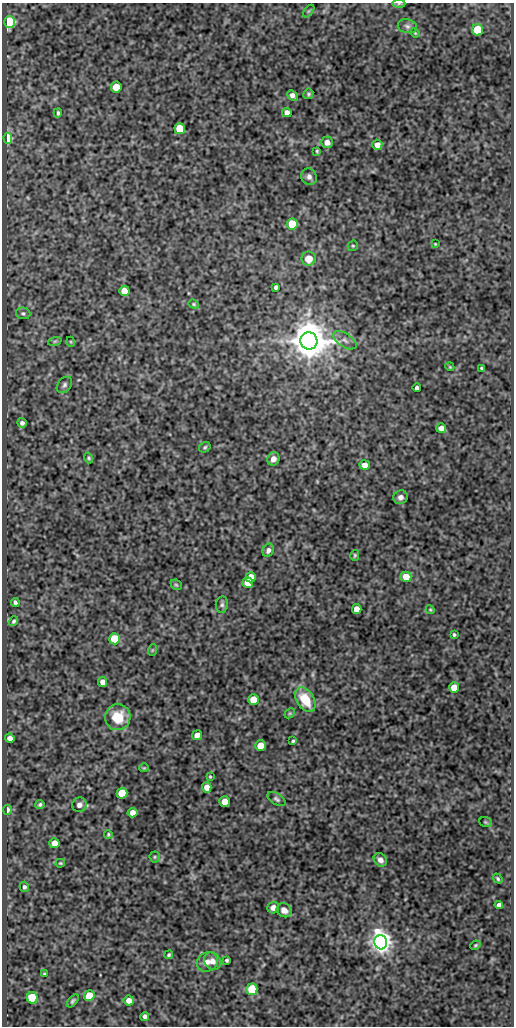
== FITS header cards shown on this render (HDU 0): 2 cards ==
NAXIS1  =                  512
NAXIS2  =                 1024

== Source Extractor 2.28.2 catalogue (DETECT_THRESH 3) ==
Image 512 x 1024 px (HDU 0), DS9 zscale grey, 1 PNG px = 1 image px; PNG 516 x 1028 px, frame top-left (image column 1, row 1024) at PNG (2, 3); each listed source drawn as its Kron ellipse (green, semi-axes under 4 px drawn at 4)
Background 81.7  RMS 0.5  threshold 1.49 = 3 sigma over >= 5 px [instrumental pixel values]
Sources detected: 98; all 98 listed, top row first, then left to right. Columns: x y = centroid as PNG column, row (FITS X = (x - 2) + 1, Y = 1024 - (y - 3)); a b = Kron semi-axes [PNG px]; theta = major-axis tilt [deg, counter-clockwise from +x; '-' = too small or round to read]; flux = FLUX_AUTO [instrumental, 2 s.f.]
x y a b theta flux
399 4 6 4 1 54
309 11 7 4 52 43
10 22 6 5 - 5200
407 26 9 7 -11 110
478 30 5 5 - 2000
415 33 5 3 - 38
116 87 5 5 - 760
308 94 5 5 - 56
292 95 6 4 -44 140
287 112 5 4 - 190
58 113 5 3 - 62
180 129 5 5 - 1400
8 138 5 4 - 2400
327 142 6 5 - 280
377 145 5 5 - 250
317 151 3 3 - 39
309 177 8 7 - 140
292 224 5 5 - 1300
435 244 4 3 - 28
353 246 5 5 - 47
309 259 7 7 - 460
276 287 4 4 - 85
124 291 5 5 - 570
194 304 5 4 - 43
23 313 7 5 -10 70
345 340 13 6 -33 170
55 341 7 4 18 55
309 341 8 8 - 100000
71 342 5 3 - 29
450 367 4 3 - 30
481 368 4 2 - 39
64 385 9 6 51 100
417 388 4 4 - 95
22 423 5 4 - 97
441 428 5 5 - 190
205 447 6 5 - 55
89 458 5 4 - 47
273 459 7 6 - 250
365 465 5 5 - 240
401 497 7 6 - 160
268 550 7 5 63 120
355 555 5 4 - 45
251 577 5 5 - 500
406 577 5 5 - 610
248 583 5 5 - 730
176 585 6 5 - 46
15 602 4 3 - 66
222 604 8 6 82 80
357 609 5 5 - 370
430 610 4 4 - 35
14 621 5 4 - 67
454 635 3 3 - 50
115 639 5 5 - 1700
153 650 6 4 70 35
103 682 5 4 - 210
454 688 5 5 - 530
253 700 5 5 - 630
305 700 13 8 -58 990
290 713 6 4 44 43
118 717 13 12 - 930
197 735 5 4 - 240
10 738 5 4 - 160
293 741 3 3 - 44
260 746 5 5 - 720
144 768 4 4 - 33
210 777 4 3 - 35
207 787 5 5 - 290
122 793 5 5 - 1100
276 799 10 5 -33 87
225 802 5 5 - 400
40 804 5 4 - 59
79 805 7 7 - 190
7 810 5 3 - 140
133 813 5 4 - 240
486 822 6 5 - 48
108 834 4 3 - 41
54 843 5 5 - 320
155 857 5 5 - 48
380 860 7 6 - 170
60 863 5 3 - 40
498 879 5 3 - 52
24 887 5 4 - 69
499 905 4 4 - 100
273 908 6 5 - 200
284 910 8 6 -32 250
381 942 7 6 - 31000
476 945 5 3 - 45
169 955 4 4 - 56
227 960 3 3 - 53
212 961 9 8 - 230
207 962 11 9 27 250
44 974 4 3 - 37
252 989 5 5 - 1800
89 995 5 5 - 770
32 998 5 5 - 2600
129 1000 5 5 - 290
73 1001 7 4 49 63
145 1016 4 4 - 88
At the frame edge (FLAGS 8, measured only in part): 1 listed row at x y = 399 4